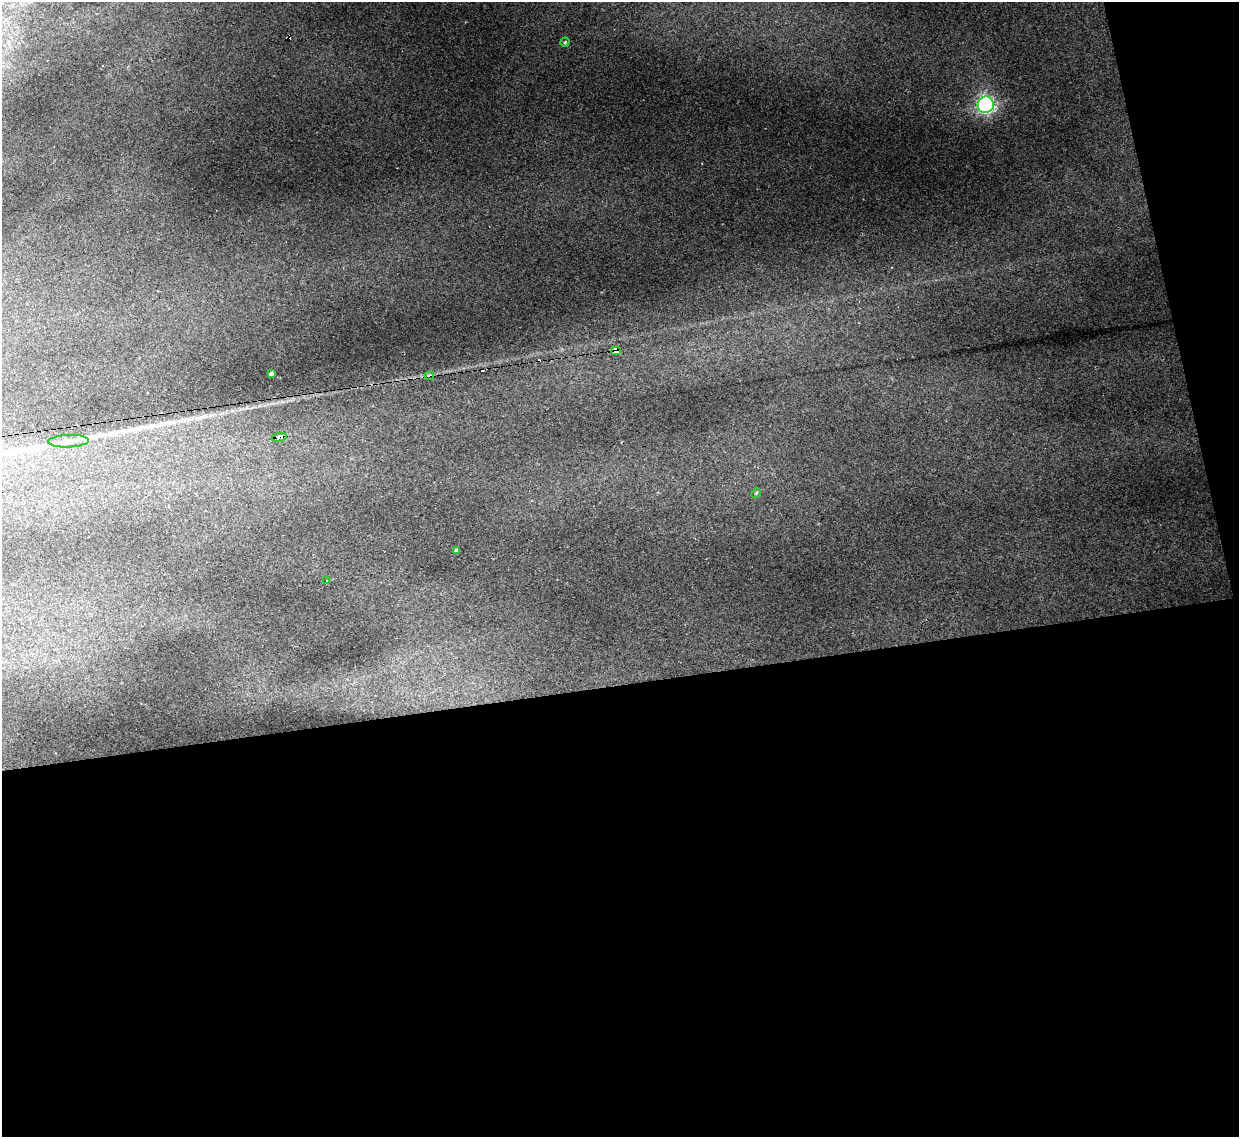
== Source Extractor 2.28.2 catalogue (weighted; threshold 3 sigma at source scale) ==
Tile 16 of 4 x 4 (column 4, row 4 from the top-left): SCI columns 3713-4949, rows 251-1385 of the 4949 x 4930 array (HDU 1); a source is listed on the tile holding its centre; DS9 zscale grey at full resolution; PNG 1241 x 1139 px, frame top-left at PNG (2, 2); each listed source drawn as its Kron ellipse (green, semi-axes under 4 px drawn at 4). Shown black and unused: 43% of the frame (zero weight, under 2 of 3 exposures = <1% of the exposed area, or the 3 px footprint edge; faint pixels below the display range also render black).
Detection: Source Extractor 2.28.2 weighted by HDU 2 'WHT'; one run over the whole footprint, this tile lists its part. Background 0.16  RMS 0.0093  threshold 0.0417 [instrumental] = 3 sigma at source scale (4.5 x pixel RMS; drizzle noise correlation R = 1.50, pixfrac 1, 0.05/0.05 arcsec/px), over >= 5 px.
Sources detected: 15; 4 cosmic-ray / hot-pixel residue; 1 long thin detection or spike segment (spike, bleed or trail) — neither listed nor drawn; the other 10 listed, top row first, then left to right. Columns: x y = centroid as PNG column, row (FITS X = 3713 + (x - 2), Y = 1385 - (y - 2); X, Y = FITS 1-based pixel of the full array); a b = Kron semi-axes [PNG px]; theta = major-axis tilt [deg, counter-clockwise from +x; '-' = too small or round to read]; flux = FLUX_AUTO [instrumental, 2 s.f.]
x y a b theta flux
565 42 4 4 - 1.2
986 105 8 8 - 270
616 351 5 4 - 180
271 374 4 3 - 2.3
430 376 4 3 - 3
279 437 8 4 8 68
68 441 20 6 2 7.8
756 493 5 4 - 1.2
456 550 4 3 - 1.9
327 580 3 3 - 1.3
Overlapping masked pixels (flux is a lower limit): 3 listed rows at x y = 616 351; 430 376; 279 437